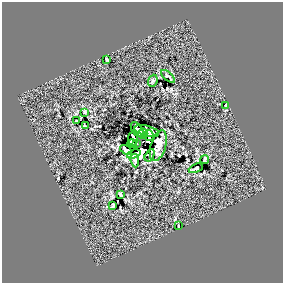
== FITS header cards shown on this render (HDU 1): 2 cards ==
NAXIS1  =                  281 /
NAXIS2  =                  281 /

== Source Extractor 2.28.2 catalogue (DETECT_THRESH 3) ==
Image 281 x 281 px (HDU 1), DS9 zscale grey, 1 PNG px = 1 image px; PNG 285 x 285 px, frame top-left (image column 1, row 281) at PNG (2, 2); each listed source drawn as its Kron ellipse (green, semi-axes under 4 px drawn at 4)
Background 0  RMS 50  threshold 149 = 3 sigma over >= 5 px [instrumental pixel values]
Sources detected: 27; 3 with non-positive FLUX_AUTO (blend fragments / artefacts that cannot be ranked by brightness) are neither listed nor drawn; the other 24 listed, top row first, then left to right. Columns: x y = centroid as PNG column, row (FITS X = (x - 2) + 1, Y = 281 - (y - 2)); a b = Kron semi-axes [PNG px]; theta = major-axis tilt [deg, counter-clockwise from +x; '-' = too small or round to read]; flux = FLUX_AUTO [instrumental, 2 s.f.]
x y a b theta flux
107 59 3 2 - 3600
168 76 8 3 -42 6400
153 81 6 4 69 4800
226 105 3 2 - 2100
85 112 3 3 - 3200
76 121 3 2 - 3100
85 126 3 2 - 2000
137 130 8 5 -55 16000
147 131 12 5 -15 27000
143 133 5 4 - 4000
149 136 5 4 - 6100
133 138 7 5 79 47000
137 143 3 2 - 6500
132 144 4 3 - 7000
158 146 16 7 73 5600
126 150 6 3 -35 7900
134 154 7 3 17 10000
150 155 7 3 59 7400
205 159 4 3 - 4200
135 160 7 3 -84 8000
196 168 8 3 24 5800
120 194 4 2 - 3700
113 205 4 3 - 3700
178 226 3 2 - 3000
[3 non-positive-flux detections neither listed nor drawn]